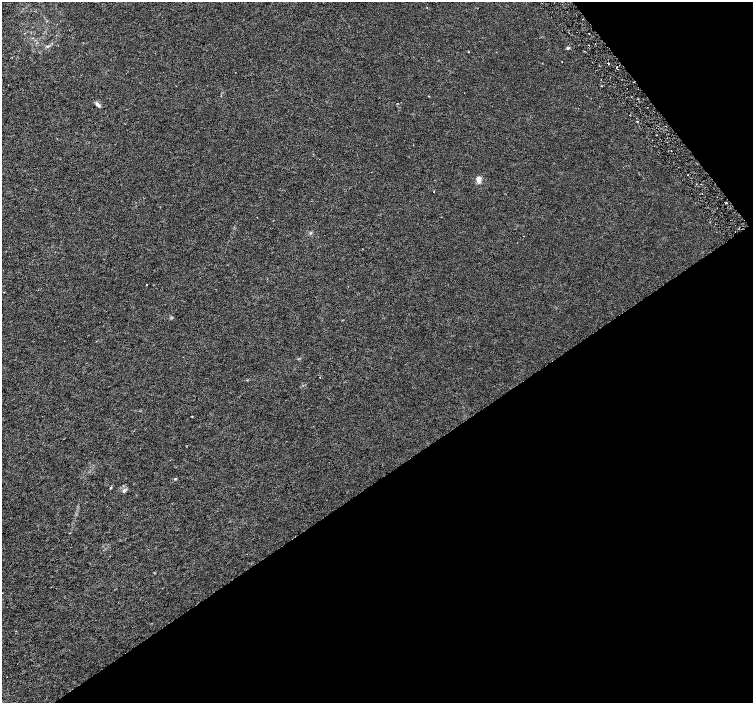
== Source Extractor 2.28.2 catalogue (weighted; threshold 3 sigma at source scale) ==
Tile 12 of 4 x 4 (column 4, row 3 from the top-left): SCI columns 4516-6017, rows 1603-3003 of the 6019 x 5941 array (HDU 1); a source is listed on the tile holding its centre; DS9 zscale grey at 2 x 2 block average (1 PNG px = mean of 2 x 2 image px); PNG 755 x 705 px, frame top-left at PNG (2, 2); no overlay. Shown black and unused: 36% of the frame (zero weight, under 3 of 6 exposures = <1% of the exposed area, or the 3 px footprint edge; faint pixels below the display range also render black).
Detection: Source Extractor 2.28.2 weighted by HDU 2 'WHT'; one run over the whole footprint, this tile lists its part. Background 0.00144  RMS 0.0017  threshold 0.00707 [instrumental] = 3 sigma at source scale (4.09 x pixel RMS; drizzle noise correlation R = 1.36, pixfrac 0.8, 0.0396/0.0396 arcsec/px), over >= 5 px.
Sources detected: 17; all 17 listed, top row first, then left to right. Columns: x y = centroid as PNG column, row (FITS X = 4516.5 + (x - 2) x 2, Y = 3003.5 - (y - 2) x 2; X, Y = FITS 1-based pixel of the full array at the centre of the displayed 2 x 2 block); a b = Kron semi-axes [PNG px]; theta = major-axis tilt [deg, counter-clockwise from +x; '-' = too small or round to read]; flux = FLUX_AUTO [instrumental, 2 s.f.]
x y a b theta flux
47 46 4 3 - 0.44
568 48 5 3 - 0.54
584 51 2 2 - 0.24
608 63 2 2 - 0.6
601 86 2 2 - 0.29
98 104 8 3 -51 1
647 107 2 2 - 0.21
637 121 2 2 - 0.31
688 175 2 2 - 0.14
478 179 7 5 -81 2.1
726 203 2 2 - 0.23
257 217 2 2 - 0.11
147 284 2 2 - 0.21
192 416 2 2 - 0.18
175 479 3 3 - 0.33
111 488 3 2 - 0.26
124 490 6 4 35 0.83
Overlapping masked pixels (flux is a lower limit): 1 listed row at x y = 608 63
Diffuse or blended objects may show on this block-average render without a row.